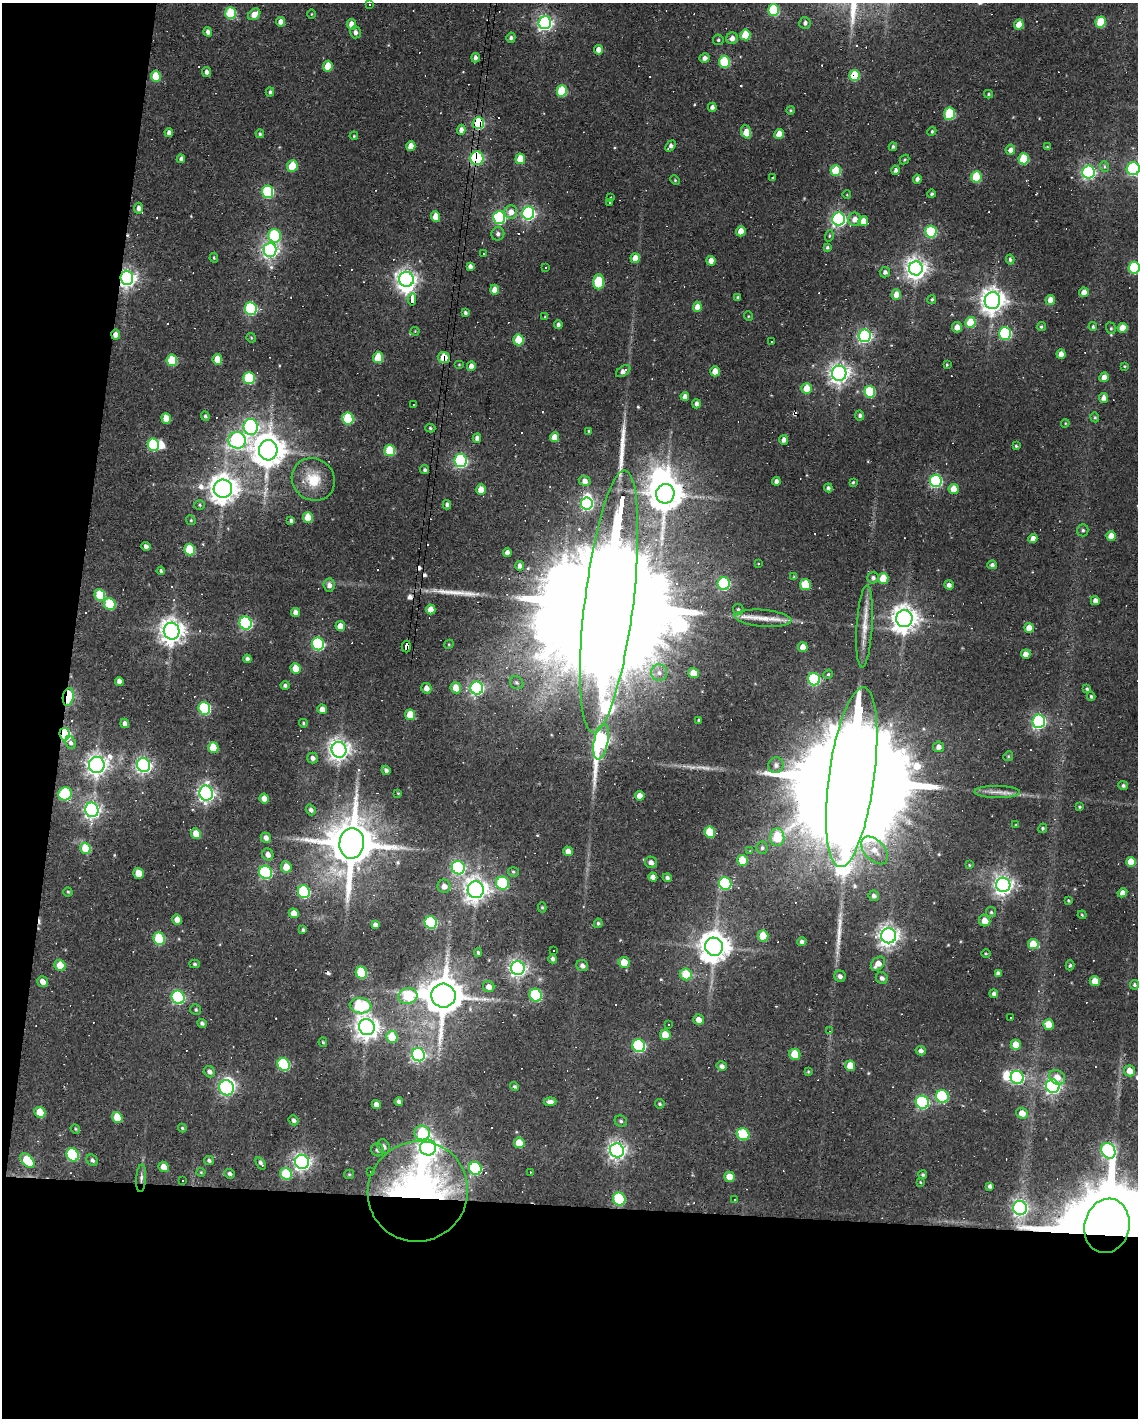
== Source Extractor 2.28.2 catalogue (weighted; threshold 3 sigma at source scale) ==
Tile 9 of 4 x 3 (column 1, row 3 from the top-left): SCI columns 1-1136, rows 104-1519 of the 4543 x 4566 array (HDU 1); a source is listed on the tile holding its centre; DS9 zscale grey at full resolution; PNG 1140 x 1420 px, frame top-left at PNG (2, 3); each listed source drawn as its Kron ellipse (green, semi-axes under 4 px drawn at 4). Shown black and unused: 21% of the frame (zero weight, under 2 of 3 exposures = <1% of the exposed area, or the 3 px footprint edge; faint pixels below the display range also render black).
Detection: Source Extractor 2.28.2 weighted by HDU 2 'WHT'; one run over the whole footprint, this tile lists its part. Background 0.08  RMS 0.0068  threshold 0.0304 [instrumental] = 3 sigma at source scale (4.5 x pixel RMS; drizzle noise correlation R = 1.50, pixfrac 1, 0.05/0.05 arcsec/px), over >= 5 px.
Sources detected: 481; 2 too faint to see at this stretch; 8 inside a brighter object's white glare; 63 cosmic-ray / hot-pixel residue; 4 long thin detections or spike segments (spike, bleed or trail) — neither listed nor drawn; the other 404 listed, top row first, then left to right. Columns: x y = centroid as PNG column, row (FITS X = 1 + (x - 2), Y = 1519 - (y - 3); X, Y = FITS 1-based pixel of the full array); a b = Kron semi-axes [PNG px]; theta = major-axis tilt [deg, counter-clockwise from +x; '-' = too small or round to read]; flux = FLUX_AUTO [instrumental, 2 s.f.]
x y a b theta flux
370 5 3 3 - 2.1
774 10 6 5 - 50
231 13 6 5 - 50
254 14 7 5 40 7.8
311 14 4 3 - 0.55
281 22 4 4 - 6.2
1101 22 5 5 - 26
545 23 6 6 - 230
805 23 6 5 - 2.2
351 24 5 4 - 7.2
1019 25 5 4 - 12
208 32 5 4 - 2.8
355 32 6 5 - 2.7
745 35 5 5 - 23
511 38 5 4 - 1.7
732 38 6 5 - 4.6
718 40 5 5 - 1.1
598 50 5 4 - 5.1
475 58 4 4 - 2.6
704 58 5 5 - 3.4
724 62 6 5 - 42
328 66 5 5 - 14
206 72 5 4 - 2.5
854 75 5 5 - 26
156 76 5 5 - 20
562 91 6 5 - 38
270 92 4 4 - 1.2
988 94 4 4 - 0.97
712 107 4 4 - 2.5
790 110 4 4 - 0.88
950 114 6 5 - 45
478 123 6 5 - 95
461 130 5 4 - 3.8
932 131 4 3 - 0.85
169 132 4 4 - 2.8
746 132 7 4 -70 23
260 134 4 4 - 1.2
779 134 5 4 - 11
354 136 4 3 - 0.63
411 146 5 4 - 8.5
670 146 6 4 50 2.5
893 147 4 4 - 1.3
1047 147 4 3 - 0.66
1010 150 5 5 - 3.7
477 158 7 6 - 75
181 159 4 4 - 1.9
520 159 5 5 - 16
1024 159 5 5 - 31
904 160 5 3 - 0.75
292 166 6 5 - 19
1105 167 5 3 - 1.1
1133 169 6 6 - 100
896 170 4 4 - 2.2
836 171 5 5 - 27
1088 172 6 6 - 180
976 177 5 5 - 32
773 178 3 3 - 0.91
917 179 4 4 - 2.4
675 180 5 4 - 0.84
268 192 6 5 - 73
931 194 4 4 - 1.3
847 195 4 3 - 0.52
611 197 3 2 - 0.79
609 202 3 3 - 1.3
139 208 5 4 - 3.2
511 212 6 6 - 6.6
528 213 6 6 - 170
436 217 5 4 - 9
499 218 6 6 - 100
839 219 6 6 - 210
855 219 6 6 - 5.6
863 221 5 4 - 8.2
741 231 5 4 - 8.9
931 232 6 5 - 61
498 234 7 6 - 2.6
275 236 7 6 - 55
829 236 6 4 73 1
827 247 4 3 - 1.1
270 250 7 6 - 270
483 253 3 3 - 13
214 258 5 4 - 0.93
635 258 5 4 - 8
1010 260 5 4 - 1.5
711 261 5 4 - 6.6
470 266 4 4 - 2.5
545 267 3 3 - 1.8
916 268 7 7 - 560
1134 268 6 5 - 70
885 272 5 5 - 2.4
127 278 7 6 - 340
406 279 7 7 - 380
598 282 7 5 87 38
494 290 5 4 - 8.1
1084 292 5 4 - 6.2
896 295 5 4 - 7.8
738 298 4 3 - 1.4
412 299 6 4 85 35
932 299 4 4 - 1.1
1050 300 5 5 - 6.8
992 301 8 8 - 710
697 307 5 4 - 6.8
251 309 6 6 - 97
465 313 3 3 - 1.8
748 316 5 3 - 0.6
545 317 4 3 - 0.85
970 322 5 5 - 20
558 324 4 4 - 1.8
957 327 5 5 - 5.4
1041 327 5 4 - 1.1
1093 327 4 4 - 1.2
1111 328 6 4 -70 1.1
1122 328 5 5 - 11
415 331 4 4 - 0.67
1005 333 6 6 - 88
116 335 5 4 - 5.2
864 336 6 6 - 170
251 338 5 4 - 0.71
518 340 5 5 - 22
772 341 3 3 - 1.4
1061 354 5 4 - 6
444 357 6 5 - 15
378 358 5 5 - 22
217 359 5 5 - 13
172 360 6 5 - 33
459 365 5 3 - 0.6
947 365 4 3 - 0.78
471 366 5 4 - 4.6
1124 366 4 3 - 0.65
623 371 8 5 34 3.4
715 371 5 4 - 8.7
839 373 7 7 - 440
1104 377 5 4 - 6.4
249 378 6 5 - 61
806 388 5 5 - 12
870 392 6 5 - 46
685 396 4 4 - 3.7
1104 398 5 4 - 4.2
413 404 3 3 - 0.91
696 404 4 4 - 2.4
860 415 5 4 - 1.8
205 416 5 4 - 1.3
1095 417 5 4 - 0.77
166 418 5 4 - 10
348 418 6 5 - 46
1065 423 4 4 - 0.73
251 427 8 7 - 200
430 428 5 4 - 1.2
589 431 4 3 - 0.8
554 437 5 4 - 8.3
477 438 4 4 - 3.2
237 440 9 8 - 150
784 440 5 4 - 2.9
153 445 6 5 - 59
1016 446 3 3 - 0.87
268 450 10 9 - 1500
390 450 5 5 - 31
461 461 6 6 - 150
425 470 4 4 - 1.3
313 479 22 20 -41 19
585 481 6 5 - 3.2
776 481 4 4 - 2.7
936 481 6 6 - 100
853 482 3 3 - 0.88
828 488 4 4 - 1.7
223 489 9 9 - 970
954 489 5 5 - 10
481 490 5 4 - 11
665 494 10 9 - 1700
587 504 6 6 - 110
200 505 5 4 - 0.92
447 505 5 4 - 2.4
308 518 5 5 - 21
191 520 5 4 - 0.9
291 520 4 4 - 1.7
1083 530 6 5 - 1.4
1111 536 5 4 - 8.9
1033 538 4 4 - 4.8
146 546 5 4 - 2.3
190 550 6 5 - 35
507 552 4 4 - 3.7
758 563 3 3 - 2.2
992 565 4 4 - 1.9
520 566 4 3 - 2.7
161 571 4 4 - 1.3
794 577 4 4 - 0.87
873 578 6 5 - 2.1
883 578 5 5 - 16
724 584 6 6 - 96
805 584 5 5 - 21
329 585 6 5 - 3.8
949 585 5 4 - 2.6
100 595 6 5 - 30
1095 601 4 4 - 3.4
609 602 132 24 83 78000
110 604 6 5 - 45
431 609 5 4 - 7.6
738 609 5 5 - 1.4
295 612 5 4 - 3.7
763 618 28 8 -5 10
904 619 8 8 - 800
246 623 6 6 - 120
340 626 5 4 - 8.4
865 626 41 8 86 12
1029 628 5 4 - 7.7
172 631 8 8 - 700
318 644 6 6 - 100
449 644 5 4 - 0.66
406 647 6 4 -88 91
803 647 5 4 - 6.5
1026 654 5 4 - 5.7
247 659 4 4 - 2.3
296 668 5 5 - 12
659 673 8 8 - 3.5
693 673 5 5 - 11
828 674 5 4 - 0.95
814 679 6 6 - 86
119 681 4 4 - 3.9
517 683 7 6 - 1.8
285 685 4 4 - 1.5
426 688 5 5 - 4.3
456 688 5 5 - 10
477 688 6 6 - 140
1087 689 4 3 - 1.2
1091 696 4 4 - 1.2
68 697 9 5 81 53
204 708 6 6 - 88
322 709 5 4 - 5.9
410 715 5 5 - 17
699 721 3 3 - 1.2
1039 721 7 6 - 170
125 723 5 4 - 3.4
303 723 4 4 - 1.1
64 734 6 5 - 89
601 741 18 7 79 260
71 743 6 5 - 2.2
938 747 5 5 - 3.4
213 748 5 5 - 21
339 750 8 7 - 520
1008 756 5 4 - 0.87
313 758 5 5 - 2.7
97 765 8 8 - 510
144 765 7 6 - 260
776 765 8 7 - 3.2
386 770 5 4 - 2.2
852 777 91 23 82 55000
1123 786 5 4 - 1.4
997 792 23 6 -1 5.9
206 793 7 6 - 300
398 793 4 3 - 0.7
65 794 7 6 - 52
640 796 5 4 - 5.7
264 798 5 4 - 5.9
1080 807 4 3 - 0.79
92 810 7 6 - 280
311 810 5 5 - 2.1
1016 825 3 3 - 0.66
1043 828 5 4 - 1
710 832 6 5 - 27
196 833 5 5 - 9.3
777 837 9 7 87 22
266 838 5 5 - 3.3
352 843 15 12 86 4300
86 848 6 5 - 22
762 848 6 5 - 1.6
875 850 16 10 -46 9.5
568 851 5 4 - 5.2
750 851 4 3 - 0.55
268 854 6 5 - 4.2
742 860 5 5 - 15
651 862 6 5 - 3.2
1131 862 5 5 - 14
969 865 4 3 - 0.71
286 867 6 5 - 11
458 868 7 6 - 150
265 872 7 6 - 120
513 872 5 5 - 1.5
139 873 5 5 - 14
653 877 4 4 - 4.1
667 878 4 4 - 1.9
502 883 6 6 - 68
725 883 6 6 - 83
1003 885 7 7 - 410
444 886 6 6 - 4.6
476 890 8 8 - 650
68 892 4 4 - 0.86
304 892 6 6 - 79
1122 893 5 4 - 3.9
874 896 5 5 - 2.5
1068 901 4 3 - 0.82
542 907 5 4 - 0.93
991 912 5 5 - 1.1
294 913 5 4 - 8.3
1082 915 4 3 - 0.64
177 920 5 4 - 7.2
985 921 6 5 - 8.3
431 922 6 6 - 82
598 923 5 4 - 1.2
375 925 4 4 - 2.2
303 930 4 3 - 1.4
763 936 5 5 - 20
889 936 7 7 - 480
159 939 6 5 - 44
802 942 5 4 - 2.1
1033 944 5 5 - 16
714 947 9 9 - 1200
554 950 3 3 - 8
478 953 4 3 - 1.2
986 953 4 3 - 0.66
553 959 4 4 - 2.2
624 962 5 5 - 13
194 964 5 4 - 1.1
878 964 8 5 44 6.5
60 965 6 5 - 13
582 965 6 5 - 2.9
1070 965 5 4 - 1.2
518 968 7 6 - 310
361 973 6 5 - 43
998 973 4 4 - 2.3
686 974 6 5 - 21
840 976 6 5 - 2.7
882 978 6 5 - 2.6
1095 981 5 5 - 9.1
42 982 6 5 - 5.1
1134 985 5 4 - 1.3
489 987 6 5 - 4.4
994 994 4 4 - 2
536 995 6 6 - 73
408 996 9 8 - 33
443 996 12 12 - 2600
178 997 7 6 - 120
360 1006 11 7 -6 58
196 1010 5 5 - 1.1
1010 1017 3 2 - 0.82
699 1020 5 5 - 5.4
202 1023 5 4 - 1.6
669 1025 3 2 - 0.48
1049 1025 5 5 - 12
367 1027 8 7 - 650
830 1031 4 3 - 0.9
665 1035 5 5 - 13
392 1037 6 5 - 24
323 1042 5 4 - 0.97
1016 1045 5 5 - 11
639 1046 6 6 - 97
921 1051 5 4 - 2.9
795 1054 6 5 - 18
418 1055 7 6 - 180
284 1064 6 6 - 76
722 1066 5 4 - 2.7
850 1066 5 5 - 11
808 1071 4 3 - 0.74
1130 1071 6 5 - 7.2
210 1072 6 5 - 2.6
1017 1077 7 6 - 140
1057 1077 8 7 - 6.8
515 1086 5 4 - 1.1
1053 1086 7 6 - 240
226 1088 8 7 - 190
942 1096 6 6 - 74
399 1102 4 4 - 2
550 1102 6 4 5 3.1
922 1102 7 6 - 130
376 1104 5 4 - 4.2
660 1104 5 4 - 1.1
40 1112 6 5 - 17
1022 1113 6 5 - 7.9
117 1117 6 5 - 17
294 1120 5 5 - 2.2
621 1121 6 5 - 1.4
182 1128 4 4 - 0.87
75 1129 5 4 - 0.91
422 1133 8 7 - 30
743 1134 6 6 - 41
519 1143 5 5 - 13
384 1147 7 6 - 2.9
428 1147 8 8 - 550
378 1150 7 6 - 2.7
617 1150 7 6 - 350
1108 1151 8 6 -62 160
73 1155 7 6 - 78
27 1160 8 5 -48 26
92 1160 6 5 - 2
209 1160 5 4 - 1.6
302 1162 7 6 - 310
261 1163 7 3 -58 1.9
164 1167 5 5 - 7.2
475 1168 7 6 - 97
370 1171 3 2 - 0.93
201 1172 4 4 - 0.68
530 1172 3 2 - 0.76
229 1174 5 4 - 1.8
286 1174 6 5 - 31
349 1174 5 4 - 0.87
923 1175 4 4 - 1.1
730 1177 5 5 - 11
141 1178 14 5 86 2.7
183 1181 3 2 - 1.1
920 1182 4 4 - 0.57
990 1186 4 3 - 2
418 1191 51 49 47 310
619 1199 6 6 - 56
734 1200 3 2 - 0.68
1020 1208 7 7 - 250
1107 1226 27 22 77 15000
Overlapping masked pixels (flux is a lower limit): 16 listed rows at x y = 854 75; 478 123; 477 158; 127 278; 406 279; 412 299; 116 335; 444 357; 609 602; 406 647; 68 697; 64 734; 852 777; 141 1178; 418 1191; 1107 1226
Isophote crosses this tile's border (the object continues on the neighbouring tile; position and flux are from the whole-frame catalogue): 3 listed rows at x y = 1133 169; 1134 268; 1107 1226